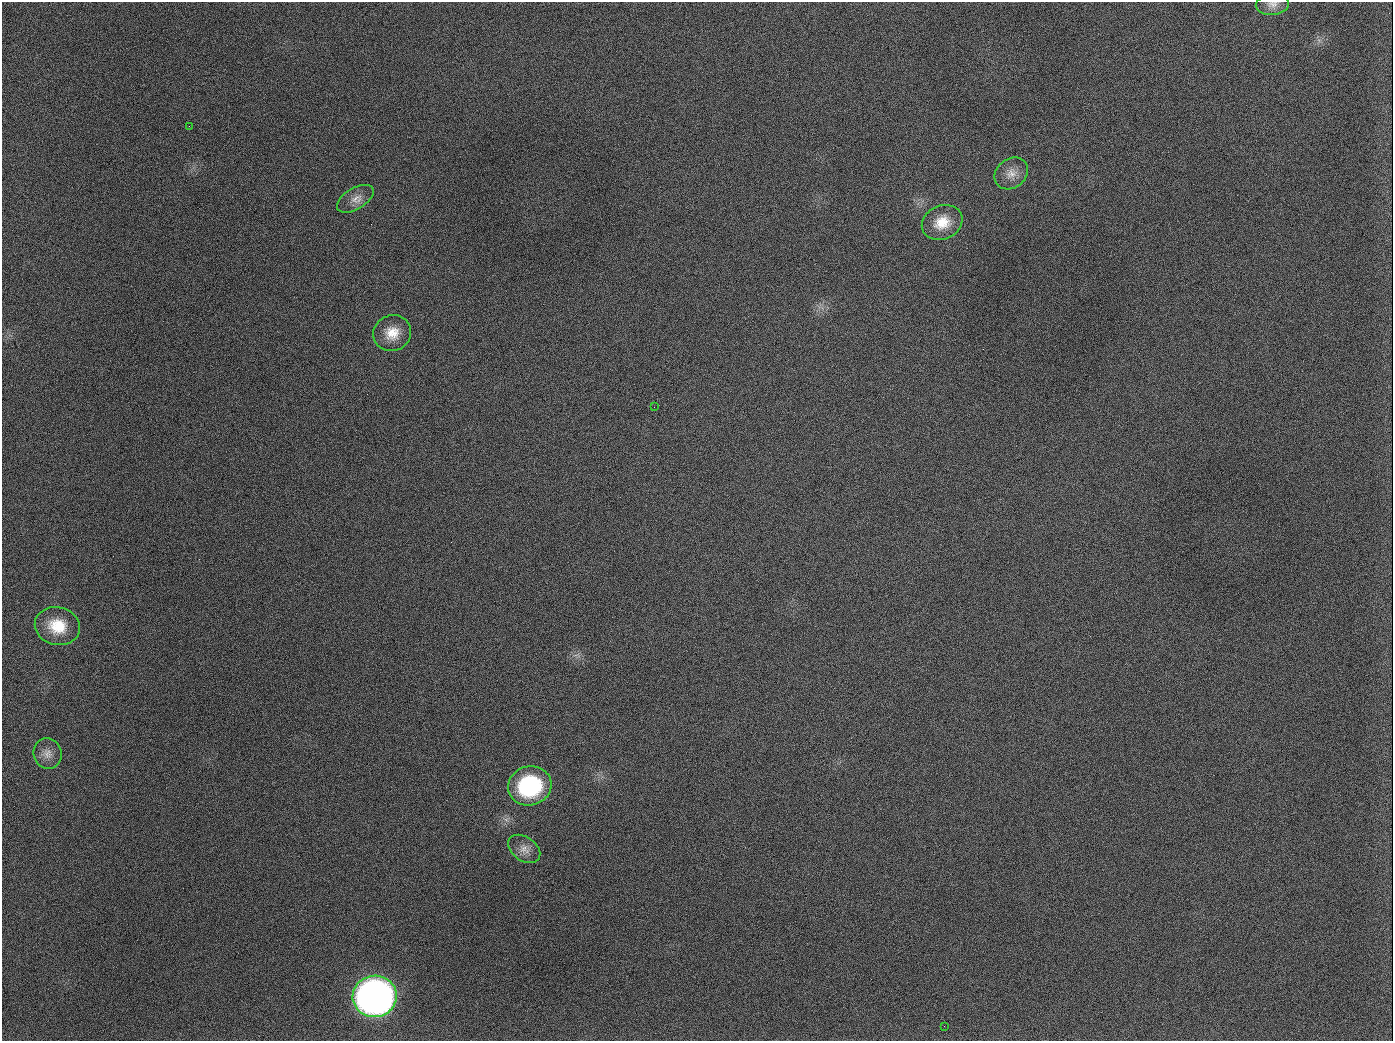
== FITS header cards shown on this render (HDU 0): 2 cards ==
NAXIS1  =                 1391
NAXIS2  =                 1039

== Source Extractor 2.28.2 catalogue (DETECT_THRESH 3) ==
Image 1391 x 1039 px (HDU 0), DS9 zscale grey, 1 PNG px = 1 image px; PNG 1395 x 1043 px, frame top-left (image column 1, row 1039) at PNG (2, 2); each listed source drawn as its Kron ellipse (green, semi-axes under 4 px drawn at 4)
Background 1730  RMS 75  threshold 225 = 3 sigma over >= 5 px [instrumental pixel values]
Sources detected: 13; all 13 listed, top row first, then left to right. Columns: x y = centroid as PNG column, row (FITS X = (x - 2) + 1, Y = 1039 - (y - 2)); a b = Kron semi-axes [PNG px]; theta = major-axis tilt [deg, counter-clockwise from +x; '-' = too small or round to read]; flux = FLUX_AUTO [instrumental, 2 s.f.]
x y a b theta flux
1272 4 17 11 6 3.9e+04
189 126 3 2 - 6.8e+03
1011 173 18 14 38 6.4e+04
355 199 20 10 31 5.4e+04
942 222 21 16 24 1.2e+05
392 333 19 18 - 1.0e+05
654 407 2 2 - 3.5e+03
57 626 23 19 -13 1.6e+05
47 754 15 14 - 4.9e+04
530 786 22 19 14 5.4e+05
524 849 18 12 -35 5.2e+04
375 996 22 20 9 3.7e+06
944 1026 3 2 - 5.2e+03
At the frame edge (FLAGS 8, measured only in part): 1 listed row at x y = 1272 4